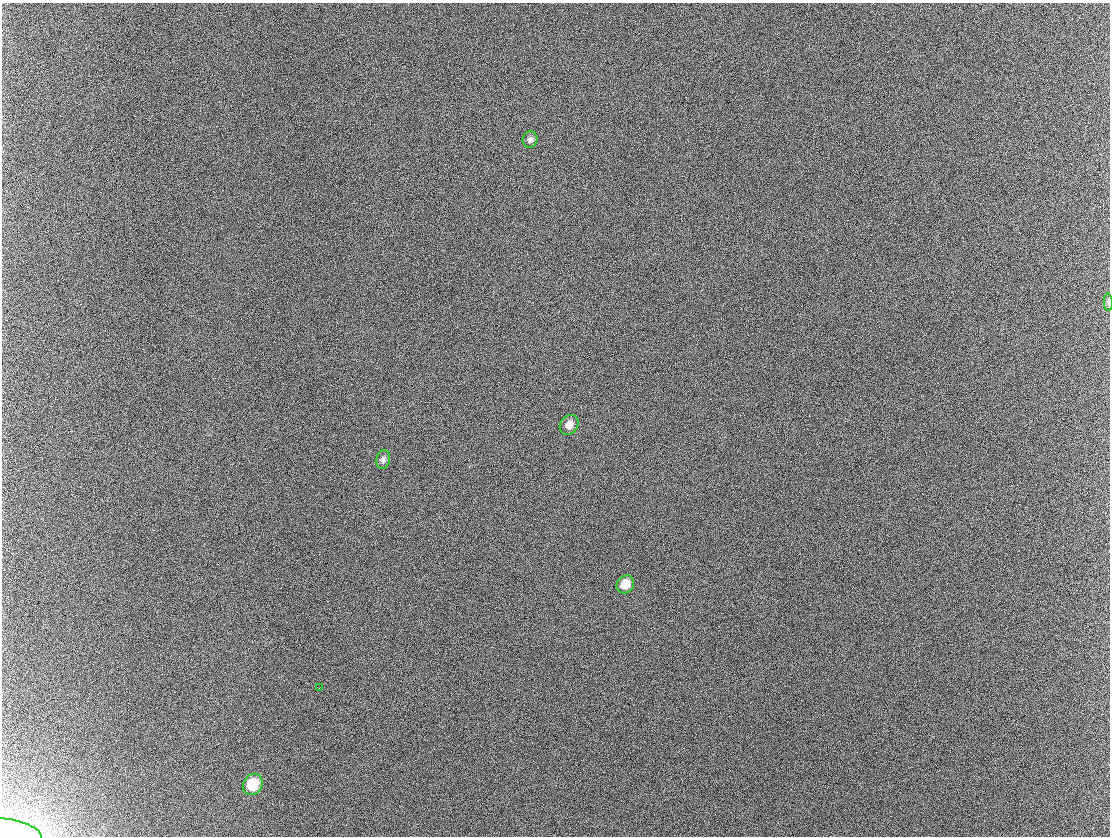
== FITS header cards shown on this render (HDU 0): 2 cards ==
NAXIS1  =                 1108 / Axis length
NAXIS2  =                  834 / Axis length

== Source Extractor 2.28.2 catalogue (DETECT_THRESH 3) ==
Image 1108 x 834 px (HDU 0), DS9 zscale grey, 1 PNG px = 1 image px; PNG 1112 x 838 px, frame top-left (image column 1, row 834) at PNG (2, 3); each listed source drawn as its Kron ellipse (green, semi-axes under 4 px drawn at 4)
Background 326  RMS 42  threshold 127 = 3 sigma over >= 5 px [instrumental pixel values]
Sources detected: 8; all 8 listed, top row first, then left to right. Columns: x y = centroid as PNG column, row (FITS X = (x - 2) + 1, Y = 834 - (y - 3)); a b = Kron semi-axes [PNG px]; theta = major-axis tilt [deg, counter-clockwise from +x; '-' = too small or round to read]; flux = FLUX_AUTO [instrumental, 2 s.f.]
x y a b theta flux
530 140 8 7 - 9600
1108 302 9 4 -86 6400
569 425 10 8 52 20000
383 460 9 7 79 8700
625 584 9 8 - 38000
319 688 2 2 - 1500
253 784 11 9 58 78000
6 834 36 15 -8 49000
At the frame edge (FLAGS 8, measured only in part): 2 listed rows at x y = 1108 302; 6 834